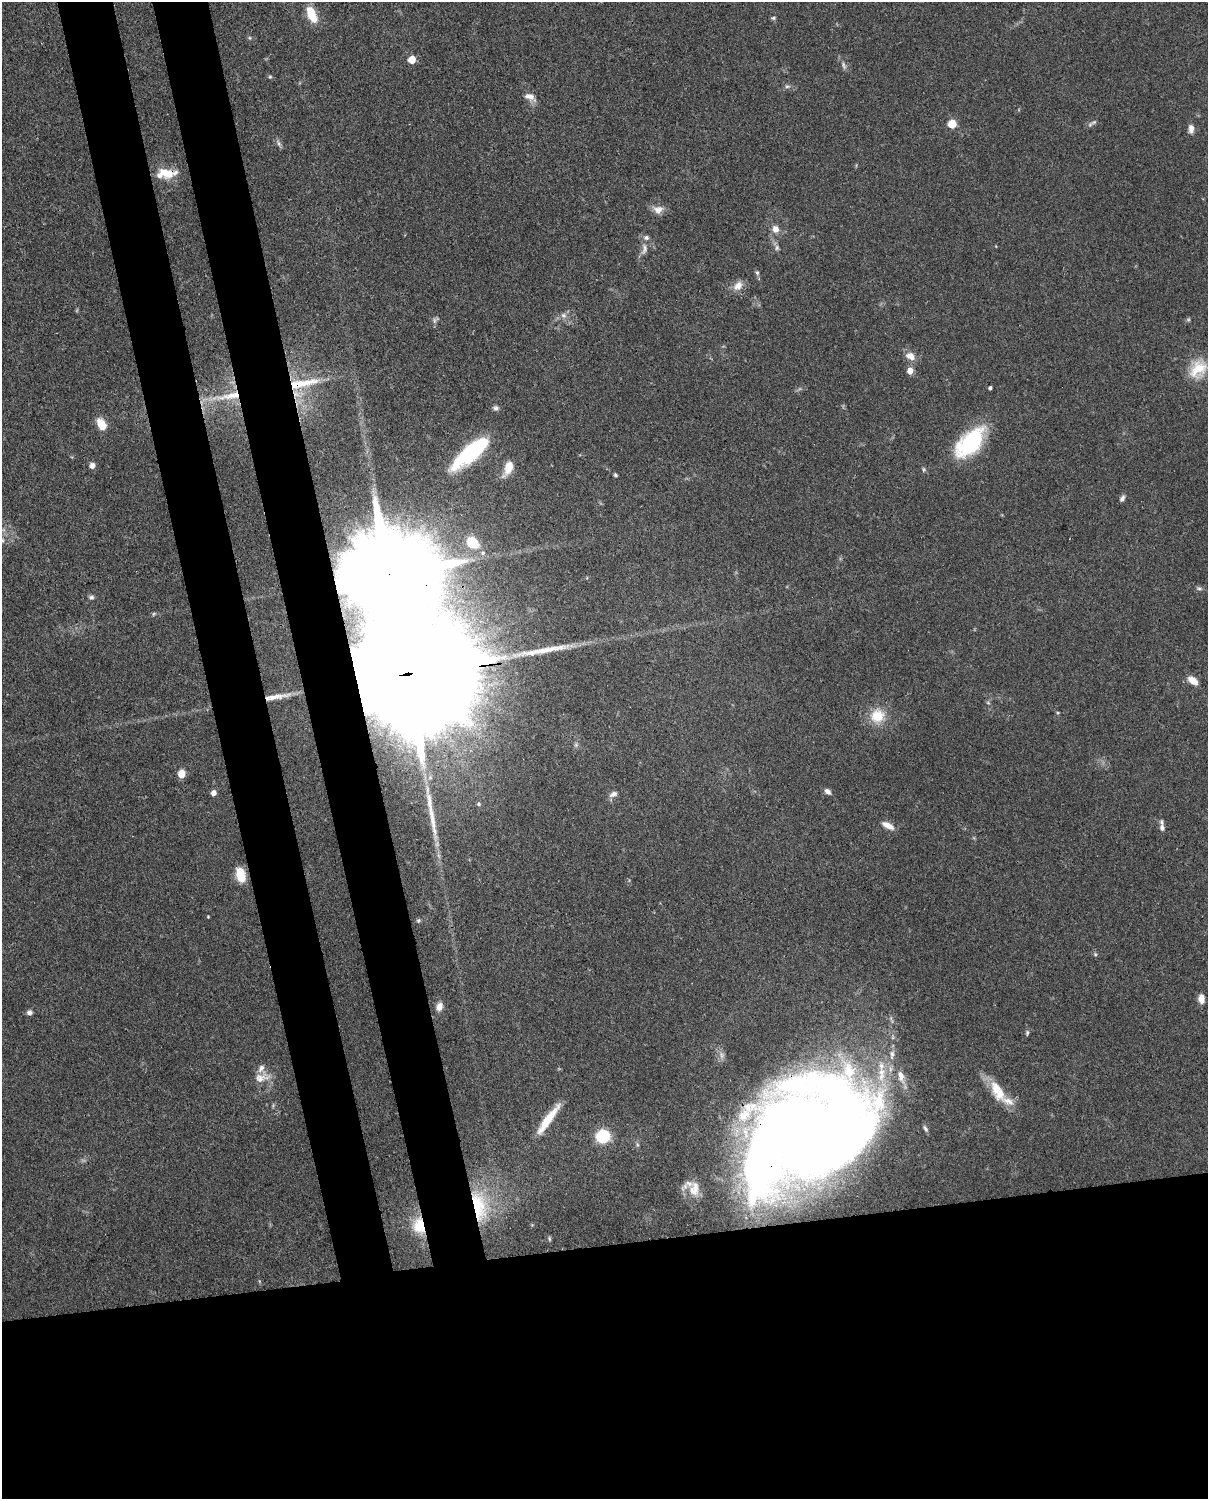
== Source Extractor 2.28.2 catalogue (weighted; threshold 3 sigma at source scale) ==
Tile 11 of 4 x 3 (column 3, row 3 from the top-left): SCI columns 2500-3705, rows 265-1761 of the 4999 x 4907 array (HDU 1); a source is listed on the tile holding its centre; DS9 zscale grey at full resolution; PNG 1210 x 1501 px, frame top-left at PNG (2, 2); no overlay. Shown black and unused: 25% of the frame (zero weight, under 3 of 4 exposures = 7% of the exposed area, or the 3 px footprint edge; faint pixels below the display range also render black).
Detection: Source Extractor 2.28.2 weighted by HDU 2 'WHT'; one run over the whole footprint, this tile lists its part. Background 0.114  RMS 0.0042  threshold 0.0187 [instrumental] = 3 sigma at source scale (4.5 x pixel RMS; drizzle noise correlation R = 1.50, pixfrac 1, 0.05/0.05 arcsec/px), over >= 5 px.
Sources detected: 87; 2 too faint to see at this stretch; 1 inside a brighter object's white glare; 3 long thin detections or spike segments (spike, bleed or trail) — not listed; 9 inside a brighter listed object's ellipse — not listed separately; the other 72 listed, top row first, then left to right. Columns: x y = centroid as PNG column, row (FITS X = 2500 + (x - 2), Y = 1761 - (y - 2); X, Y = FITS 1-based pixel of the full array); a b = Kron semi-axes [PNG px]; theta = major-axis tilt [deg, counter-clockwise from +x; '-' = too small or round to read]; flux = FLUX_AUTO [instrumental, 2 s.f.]
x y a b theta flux
312 14 19 9 -67 9.5
773 18 6 5 - 0.73
250 38 6 3 -71 0.53
412 60 5 5 - 9.7
844 65 11 5 -68 1.4
270 77 5 4 - 0.55
787 86 7 5 -7 1
530 97 17 8 -26 3.2
1094 122 9 5 19 1.1
952 124 5 5 - 18
1191 129 10 7 -89 2.5
279 143 11 4 -59 1.2
167 173 25 12 -6 8.4
658 209 15 11 -2 3.4
775 229 10 9 - 3.2
777 248 8 6 -78 1.1
644 249 18 8 80 3
757 273 7 5 -63 0.91
738 286 15 10 43 3.7
563 315 9 7 -42 1.9
435 320 11 6 54 1.2
910 356 13 9 -28 3.8
1198 369 23 18 51 13
910 371 6 5 - 3.9
303 383 49 11 10 16
990 388 4 3 - 0.85
228 396 50 9 10 13
496 408 7 6 - 1.2
101 424 13 9 -62 6.5
970 443 35 18 46 40
472 452 37 12 41 47
92 465 7 7 - 1.9
508 468 21 9 67 5.7
615 475 4 3 - 0.69
1122 498 8 5 61 1.4
2 540 7 5 89 0.98
472 542 18 14 -51 15
386 575 44 17 7 15000
1199 588 8 5 -9 1
91 597 7 5 0 1
411 674 93 22 7 43000
1193 680 13 7 -35 4.4
988 703 6 3 -19 0.53
877 716 19 18 - 11
181 774 6 5 - 6.3
827 792 8 6 -43 1.8
213 793 6 5 - 2.3
613 794 12 7 24 1.8
479 804 5 5 - 0.7
888 825 16 7 -26 3.6
1162 828 10 6 87 1.6
240 874 16 9 -77 9.1
208 917 3 3 - 0.35
418 921 6 6 - 0.74
1095 954 5 5 - 0.63
1201 998 9 6 -86 3.5
439 1007 11 8 72 2.9
29 1012 7 6 - 1.3
1027 1033 7 4 89 0.72
722 1055 10 8 -71 2
892 1055 15 7 87 2.9
901 1076 18 9 -74 4.6
262 1077 24 13 15 5.7
997 1091 30 13 -61 12
548 1119 42 8 55 12
925 1129 10 4 -57 1
805 1133 98 66 32 920
603 1136 8 8 - 30
693 1191 25 11 -19 5.3
479 1205 43 18 -79 24
419 1226 22 15 -83 10
549 1238 6 4 -83 0.57
Overlapping masked pixels (flux is a lower limit): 8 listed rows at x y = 167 173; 303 383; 228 396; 386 575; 411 674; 805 1133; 479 1205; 419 1226
Isophote crosses this tile's border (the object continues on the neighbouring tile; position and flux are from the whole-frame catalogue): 1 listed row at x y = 2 540